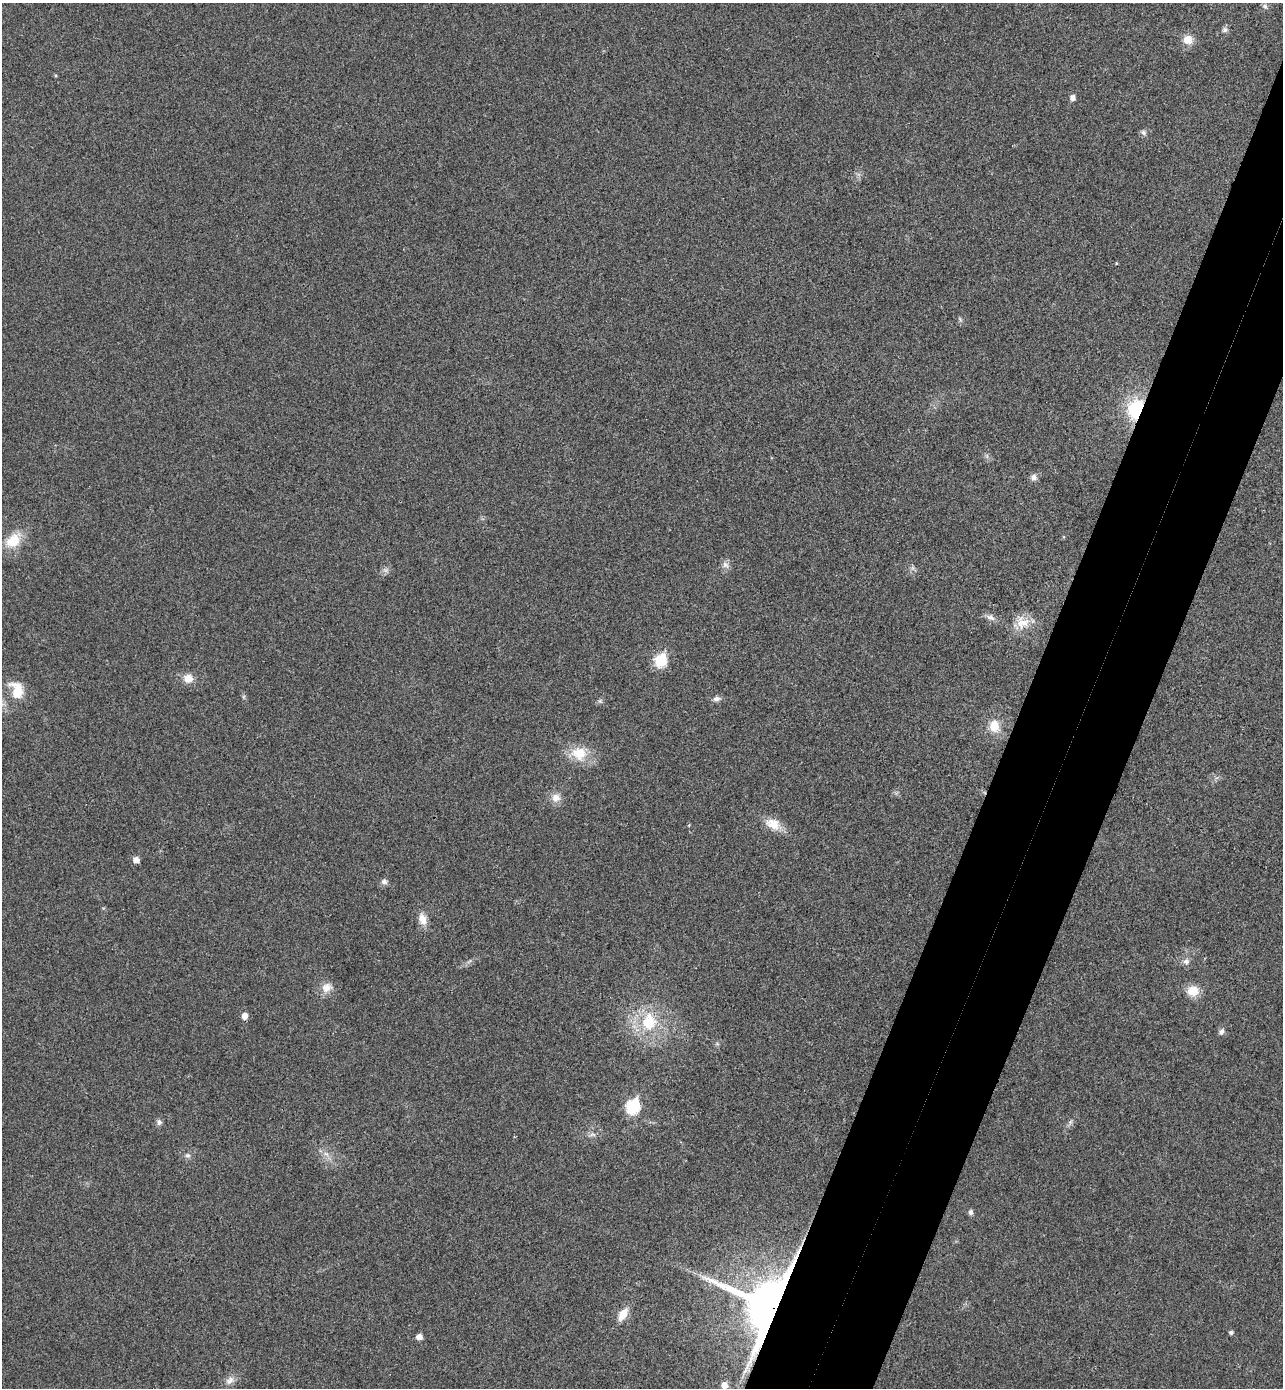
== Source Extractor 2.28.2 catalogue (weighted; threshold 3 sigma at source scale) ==
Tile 10 of 4 x 4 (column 2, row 3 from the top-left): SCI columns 1474-2754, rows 1418-2803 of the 5641 x 5604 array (HDU 1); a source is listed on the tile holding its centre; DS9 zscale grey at full resolution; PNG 1285 x 1390 px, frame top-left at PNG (2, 3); no overlay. Shown black and unused: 8% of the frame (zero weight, under 3 of 4 exposures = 6% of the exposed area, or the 3 px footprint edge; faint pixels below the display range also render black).
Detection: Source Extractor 2.28.2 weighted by HDU 2 'WHT'; one run over the whole footprint, this tile lists its part. Background 0.0198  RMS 0.0062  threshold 0.028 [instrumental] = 3 sigma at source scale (4.5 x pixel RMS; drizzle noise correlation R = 1.50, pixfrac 1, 0.05/0.05 arcsec/px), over >= 5 px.
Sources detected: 44; all 44 listed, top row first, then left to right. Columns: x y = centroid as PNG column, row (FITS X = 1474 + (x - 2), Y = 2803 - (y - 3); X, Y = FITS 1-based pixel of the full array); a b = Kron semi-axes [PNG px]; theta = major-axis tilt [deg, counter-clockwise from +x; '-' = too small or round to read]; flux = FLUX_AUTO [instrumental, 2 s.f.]
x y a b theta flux
1265 6 7 6 - 1.6
1225 30 7 7 - 1.7
1188 40 10 10 - 7.2
1072 97 5 5 - 3.3
1143 132 8 6 -46 1.7
960 319 7 4 -57 1
1136 409 21 15 76 33
1033 477 8 8 - 2.7
13 541 20 14 43 15
725 565 11 8 -44 2.8
385 570 9 3 -31 1.3
990 617 12 7 -24 3
1022 623 19 16 1 10
660 660 7 6 - 52
188 678 11 10 - 6.7
17 690 25 16 -69 13
716 699 10 6 6 2.3
600 701 5 5 - 1.1
994 726 14 12 -77 9.9
579 753 22 19 -12 15
556 798 11 10 - 5.2
773 824 21 14 -25 9.3
136 860 6 5 - 4.8
384 882 8 7 - 2.1
422 919 15 9 -70 5.8
1186 961 9 7 -1 2.6
327 987 14 12 23 6
1193 991 12 11 - 10
244 1016 6 5 - 4.4
648 1022 21 17 84 24
1221 1032 8 6 57 2.3
632 1107 7 6 - 70
159 1122 8 7 - 1.9
1070 1122 7 5 47 1.3
592 1135 9 4 -8 1.8
326 1154 8 4 -36 2.1
188 1155 7 7 - 1.8
971 1212 7 6 - 1.6
772 1307 18 15 69 3400
623 1314 15 8 56 8.2
1231 1332 5 4 - 1.4
419 1337 5 5 - 4.5
230 1380 13 9 39 3.9
724 1385 6 5 - 5.4
Overlapping masked pixels (flux is a lower limit): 2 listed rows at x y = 1136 409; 772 1307